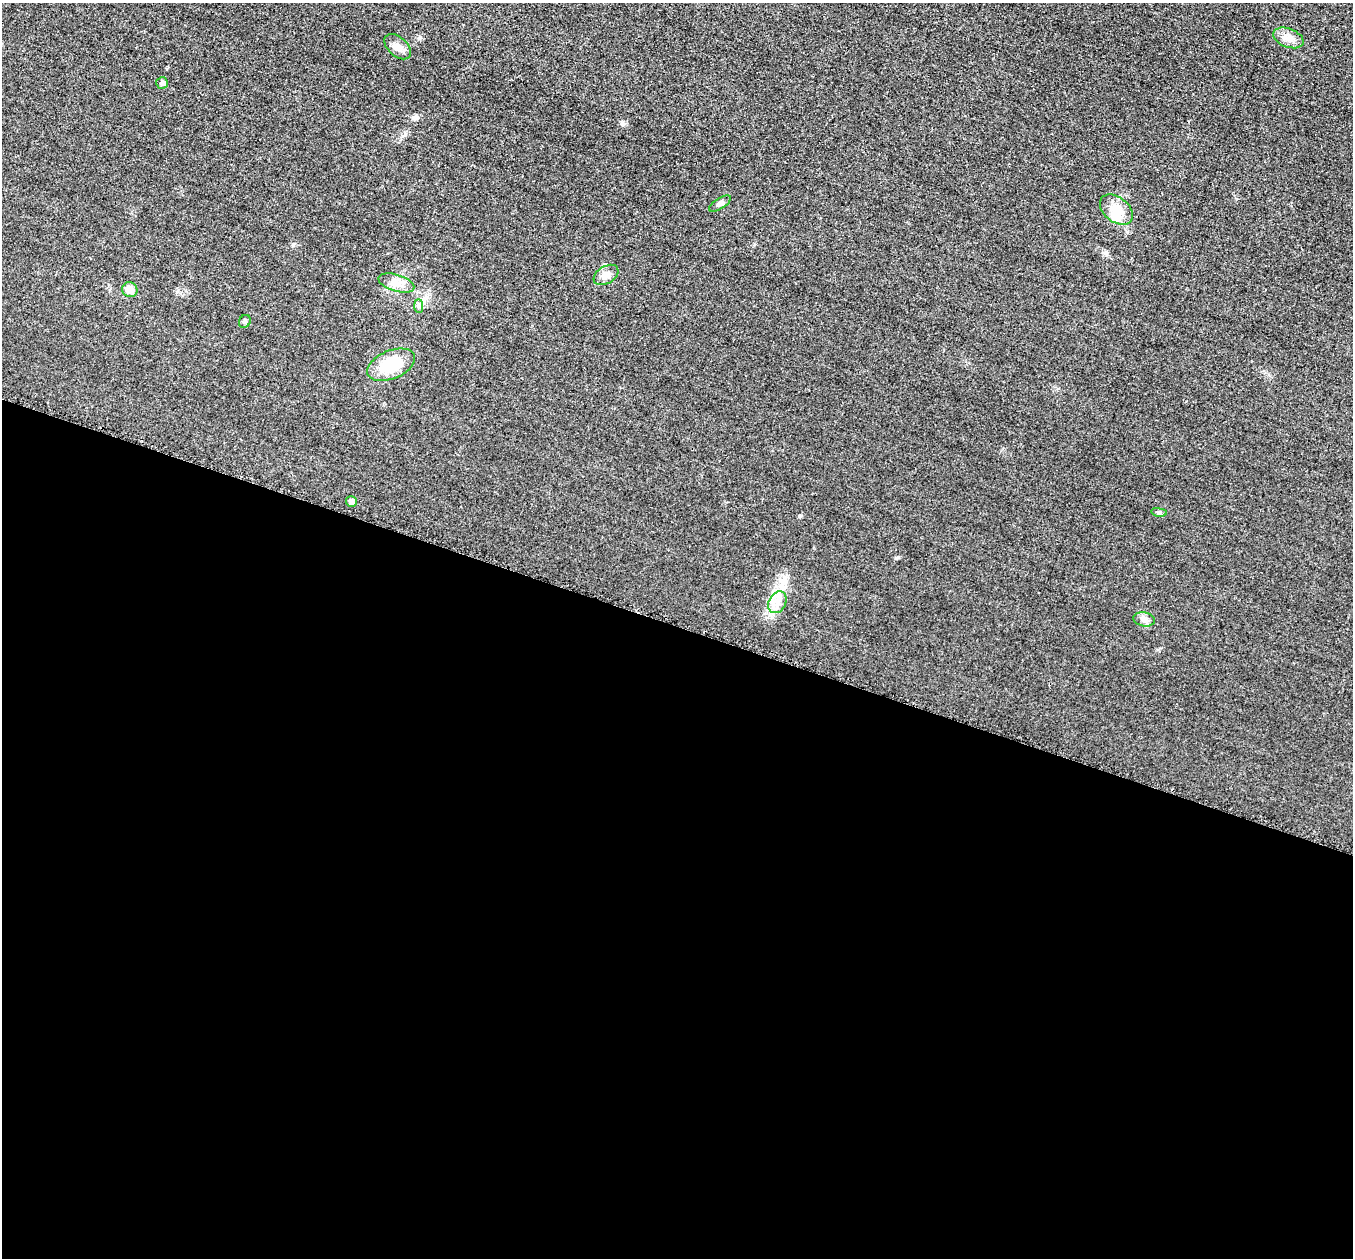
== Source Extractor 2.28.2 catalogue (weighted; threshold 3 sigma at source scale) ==
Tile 14 of 4 x 4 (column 2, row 4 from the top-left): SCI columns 1385-2735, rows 197-1452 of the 5458 x 5501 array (HDU 1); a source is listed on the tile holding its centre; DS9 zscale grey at full resolution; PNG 1355 x 1260 px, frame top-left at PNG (2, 3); each listed source drawn as its Kron ellipse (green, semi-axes under 4 px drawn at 4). Shown black and unused: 50% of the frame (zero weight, under 3 of 5 exposures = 4% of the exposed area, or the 3 px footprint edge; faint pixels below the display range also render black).
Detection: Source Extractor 2.28.2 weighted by HDU 2 'WHT'; one run over the whole footprint, this tile lists its part. Background 0.0197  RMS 0.0051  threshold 0.0228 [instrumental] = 3 sigma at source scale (4.5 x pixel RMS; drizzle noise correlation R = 1.50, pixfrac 1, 0.05/0.05 arcsec/px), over >= 5 px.
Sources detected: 16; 1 inside a brighter object's white glare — neither listed nor drawn; the other 15 listed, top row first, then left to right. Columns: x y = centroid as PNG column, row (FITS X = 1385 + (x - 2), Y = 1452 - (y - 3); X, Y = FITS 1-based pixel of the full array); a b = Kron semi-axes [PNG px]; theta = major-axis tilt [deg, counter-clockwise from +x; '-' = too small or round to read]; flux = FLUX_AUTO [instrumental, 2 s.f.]
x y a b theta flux
1288 38 16 9 -21 4.1
398 47 16 9 -41 3.9
162 83 6 6 - 1.6
720 204 12 5 33 1.7
1116 210 19 12 -39 7.4
606 275 13 8 32 3.1
396 283 18 8 -16 4.9
130 290 8 7 - 4.8
419 306 7 4 -90 1.1
245 321 7 5 61 1
391 365 25 14 23 18
351 502 5 5 - 2.2
1159 512 8 4 -8 0.78
777 602 11 8 62 4
1144 619 11 7 -12 2.1
Unlisted compact peaks at least as high as the median listed source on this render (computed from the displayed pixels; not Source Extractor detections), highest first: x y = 799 516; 898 557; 622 123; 420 37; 293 245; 1106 253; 754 244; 1158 650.